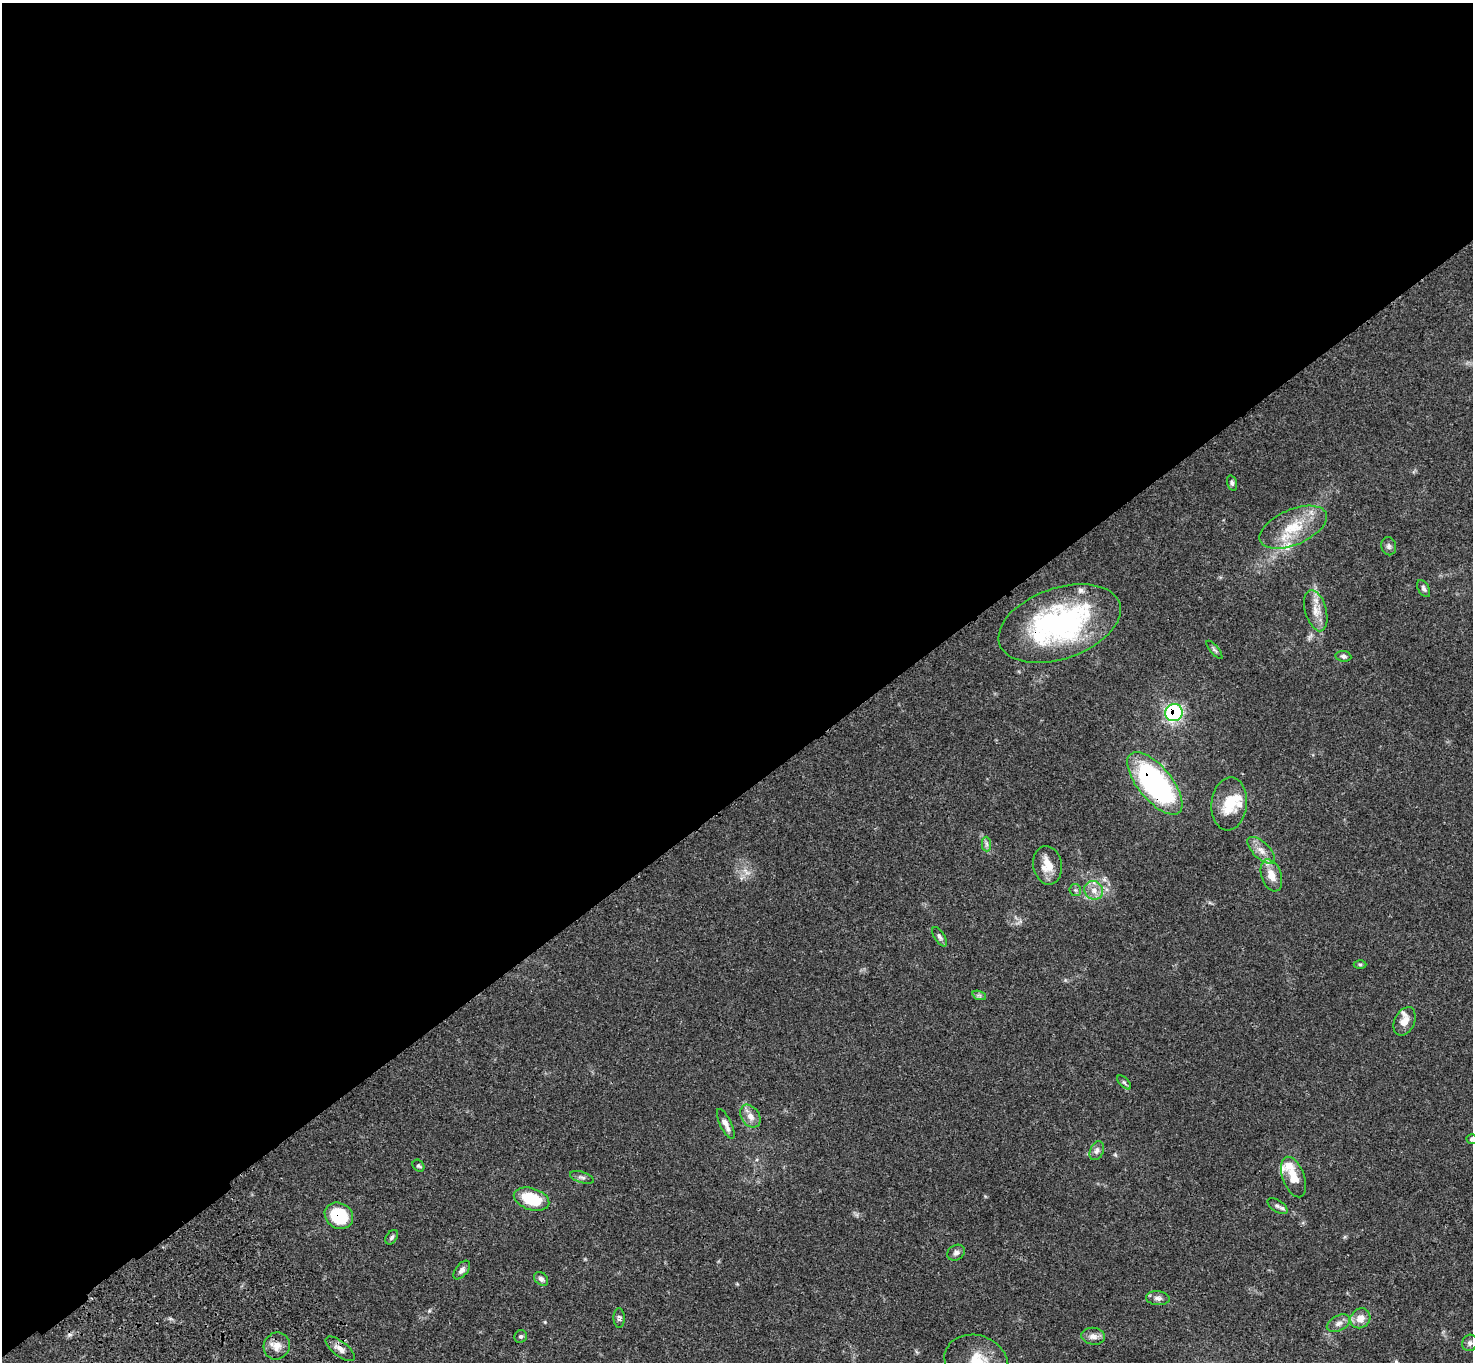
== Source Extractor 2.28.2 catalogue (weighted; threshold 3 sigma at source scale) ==
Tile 2 of 4 x 4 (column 2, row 1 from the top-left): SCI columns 1577-3047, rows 4462-5821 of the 6094 x 6064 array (HDU 1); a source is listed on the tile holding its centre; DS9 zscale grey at full resolution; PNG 1475 x 1364 px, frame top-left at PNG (2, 3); each listed source drawn as its Kron ellipse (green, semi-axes under 4 px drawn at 4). Shown black and unused: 59% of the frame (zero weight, under 3 of 4 exposures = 6% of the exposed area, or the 3 px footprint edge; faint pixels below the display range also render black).
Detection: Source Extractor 2.28.2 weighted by HDU 2 'WHT'; one run over the whole footprint, this tile lists its part. Background 0.0621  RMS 0.0055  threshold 0.0245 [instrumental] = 3 sigma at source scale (4.5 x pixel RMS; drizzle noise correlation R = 1.50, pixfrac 1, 0.05/0.05 arcsec/px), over >= 5 px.
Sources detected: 55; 1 too faint to see at this stretch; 1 cosmic-ray / hot-pixel residue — neither listed nor drawn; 7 inside a brighter listed object's ellipse — not listed separately; the other 46 listed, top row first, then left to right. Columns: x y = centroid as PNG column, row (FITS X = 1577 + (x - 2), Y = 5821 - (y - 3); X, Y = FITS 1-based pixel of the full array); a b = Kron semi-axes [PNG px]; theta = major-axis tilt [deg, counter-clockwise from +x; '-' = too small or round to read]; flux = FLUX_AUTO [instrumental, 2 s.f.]
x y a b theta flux
1232 483 8 5 -75 1.3
1293 527 36 17 23 20
1389 546 9 7 -75 1.5
1424 588 9 5 -61 1.5
1316 611 21 10 -75 6.7
1060 624 63 35 19 110
1214 650 11 4 -49 1.1
1343 656 8 5 -7 1.3
1174 713 9 8 - 67
1155 783 38 17 -50 120
1229 804 26 18 84 15
986 844 7 4 -89 1.4
1261 850 17 8 -44 4.7
1047 865 19 14 -78 8.9
1271 875 16 10 -71 7.1
1075 890 6 5 - 1
1094 890 10 9 - 4
940 937 11 5 -58 1.5
1360 964 6 4 -1 0.8
979 995 7 4 -18 1.1
1405 1021 15 10 64 5
1124 1082 8 4 -47 0.95
750 1116 12 9 -56 4.2
726 1124 16 5 -64 3.5
1472 1139 5 4 - 0.86
1097 1151 10 6 66 2.2
418 1166 6 5 - 0.88
582 1177 12 5 -17 1.7
1294 1177 21 11 -70 8.4
532 1199 18 10 -17 20
1277 1206 11 6 -33 1.8
339 1216 15 12 -31 24
392 1237 8 5 57 1.2
956 1253 9 7 35 1.9
462 1270 11 6 51 2
541 1279 8 6 -43 1.8
1158 1298 12 7 -5 2.5
619 1318 10 5 -88 1.4
1360 1318 10 9 - 5.6
1338 1323 12 7 28 2.9
521 1336 7 6 - 1.1
1093 1336 12 8 -7 3.2
1470 1343 8 7 - 1.6
277 1346 14 13 - 5.3
340 1349 17 7 -38 4
976 1361 32 26 -18 20
Overlapping masked pixels (flux is a lower limit): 4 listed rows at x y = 1060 624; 1174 713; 1155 783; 339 1216
Isophote crosses this tile's border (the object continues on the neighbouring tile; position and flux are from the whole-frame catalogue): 2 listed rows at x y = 1472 1139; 976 1361